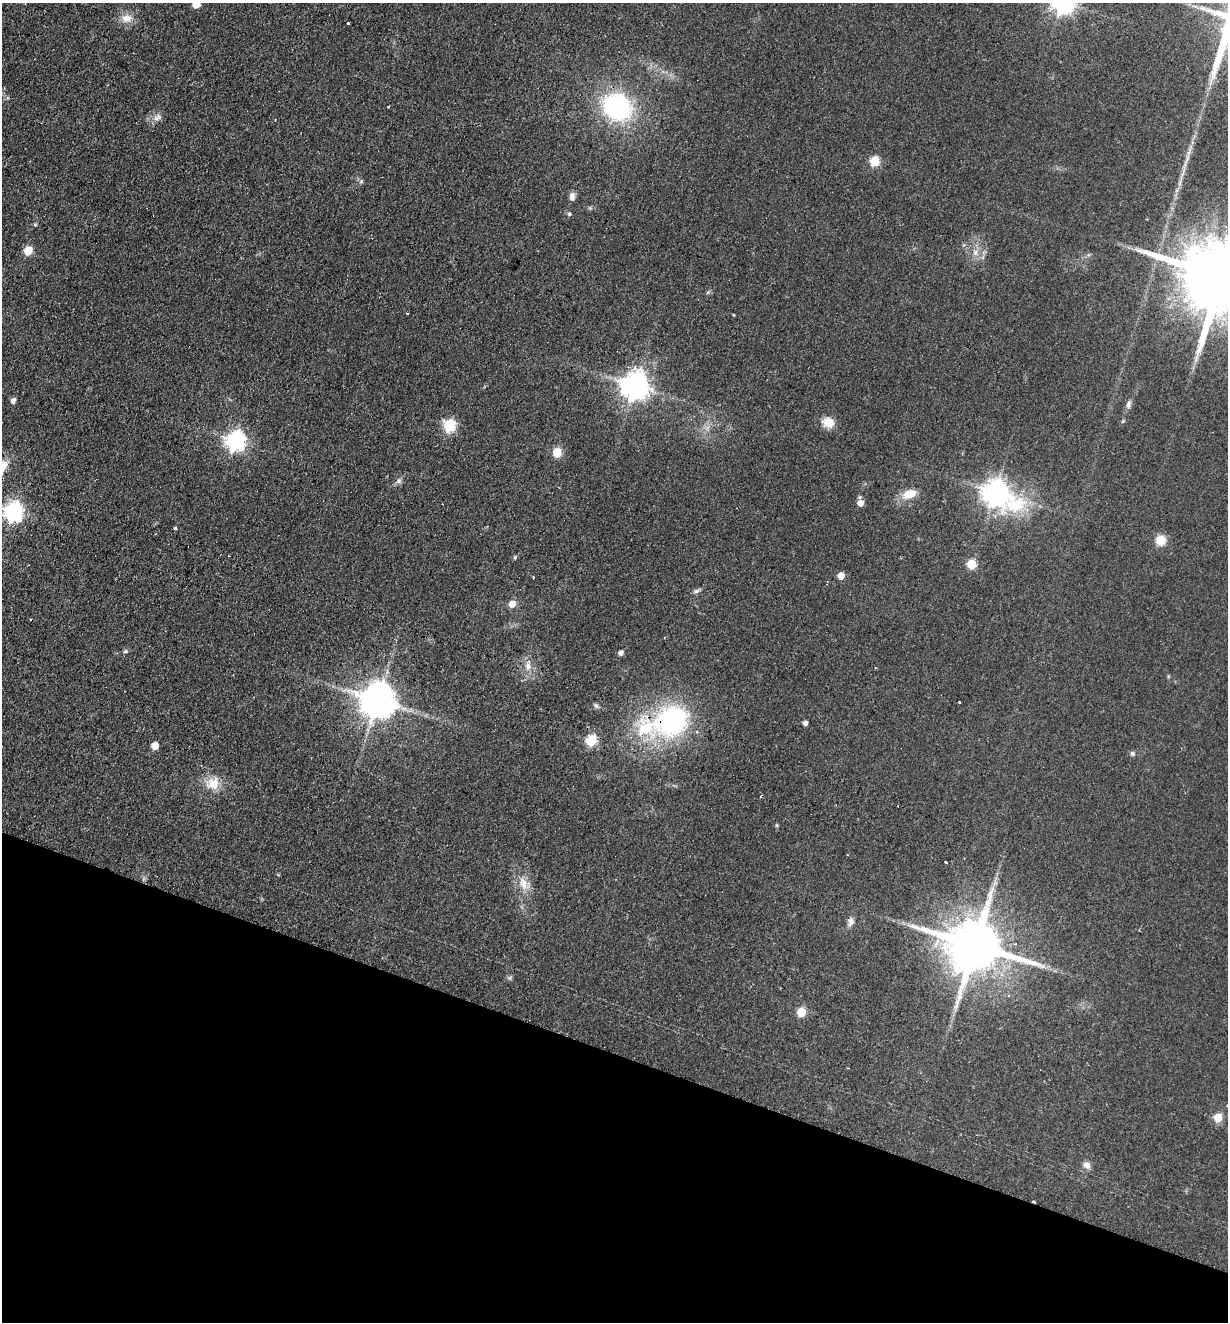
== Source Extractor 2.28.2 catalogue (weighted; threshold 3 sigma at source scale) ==
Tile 15 of 4 x 4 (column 3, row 4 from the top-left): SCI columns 2767-3992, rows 21-1340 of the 5406 x 5319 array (HDU 1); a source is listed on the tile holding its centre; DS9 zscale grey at full resolution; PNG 1230 x 1324 px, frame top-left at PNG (2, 3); no overlay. Shown black and unused: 20% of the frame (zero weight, under 2 of 3 exposures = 3% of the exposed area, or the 3 px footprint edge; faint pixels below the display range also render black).
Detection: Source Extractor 2.28.2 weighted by HDU 2 'WHT'; one run over the whole footprint, this tile lists its part. Background 0.0953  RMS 0.011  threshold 0.0479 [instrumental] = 3 sigma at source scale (4.5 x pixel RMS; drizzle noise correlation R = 1.50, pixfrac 1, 0.05/0.05 arcsec/px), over >= 5 px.
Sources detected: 64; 3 cosmic-ray / hot-pixel residue — not listed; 1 inside a brighter listed object's ellipse — not listed separately; the other 60 listed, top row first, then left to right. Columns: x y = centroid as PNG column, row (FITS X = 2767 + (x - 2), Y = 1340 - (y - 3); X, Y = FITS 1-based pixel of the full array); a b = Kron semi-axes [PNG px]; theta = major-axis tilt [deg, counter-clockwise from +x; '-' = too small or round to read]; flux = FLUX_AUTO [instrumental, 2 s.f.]
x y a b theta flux
196 4 6 5 - 26
126 18 15 11 9 10
347 23 3 3 - 2.7
388 107 3 2 - 1.2
617 107 25 21 -35 160
158 117 14 8 24 6.2
1187 159 11 3 61 3.3
875 161 6 5 - 54
361 181 6 4 -73 1.6
572 196 11 7 -89 5.1
569 214 6 5 - 1.6
35 224 6 4 0 1.3
28 251 6 5 - 35
975 253 9 6 83 4.7
1221 276 26 17 -20 18000
708 292 6 4 19 1.5
407 313 3 2 - 1.1
635 386 9 8 - 1300
13 401 5 5 - 4.9
1128 404 12 6 80 3.8
1123 421 5 4 - 1.2
828 422 13 11 -23 14
449 425 6 6 - 110
235 441 8 7 - 500
557 452 5 5 - 42
399 481 8 6 16 3.2
995 493 12 9 -32 1000
909 494 19 10 18 15
859 497 5 4 - 1.6
860 503 5 5 - 9.1
13 512 8 7 - 470
175 528 3 3 - 1.4
1160 540 10 10 - 16
515 557 6 3 73 1.2
971 564 5 5 - 50
841 576 5 5 - 14
533 577 3 2 - 0.86
696 591 10 5 30 2.7
512 604 6 5 - 13
125 651 7 5 21 1.8
621 653 5 4 - 4.5
528 666 9 6 -70 4.7
377 701 10 10 - 2600
596 706 8 5 -62 2.1
672 721 45 33 27 170
805 723 4 4 - 4.1
591 740 6 5 - 79
155 746 5 5 - 18
1132 754 7 6 - 2.4
213 783 18 16 30 19
776 825 6 3 -71 1.1
945 862 3 3 - 3.2
523 883 19 11 -73 14
851 922 13 7 77 5
975 946 16 14 -16 7400
510 978 7 4 -72 1.8
801 1012 5 5 - 41
1218 1117 5 5 - 37
1087 1165 10 8 -51 5.5
1034 1201 3 2 - 1.5
Overlapping masked pixels (flux is a lower limit): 2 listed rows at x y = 672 721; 1034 1201
Isophote crosses this tile's border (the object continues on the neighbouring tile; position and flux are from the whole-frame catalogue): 2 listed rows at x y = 196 4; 1221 276